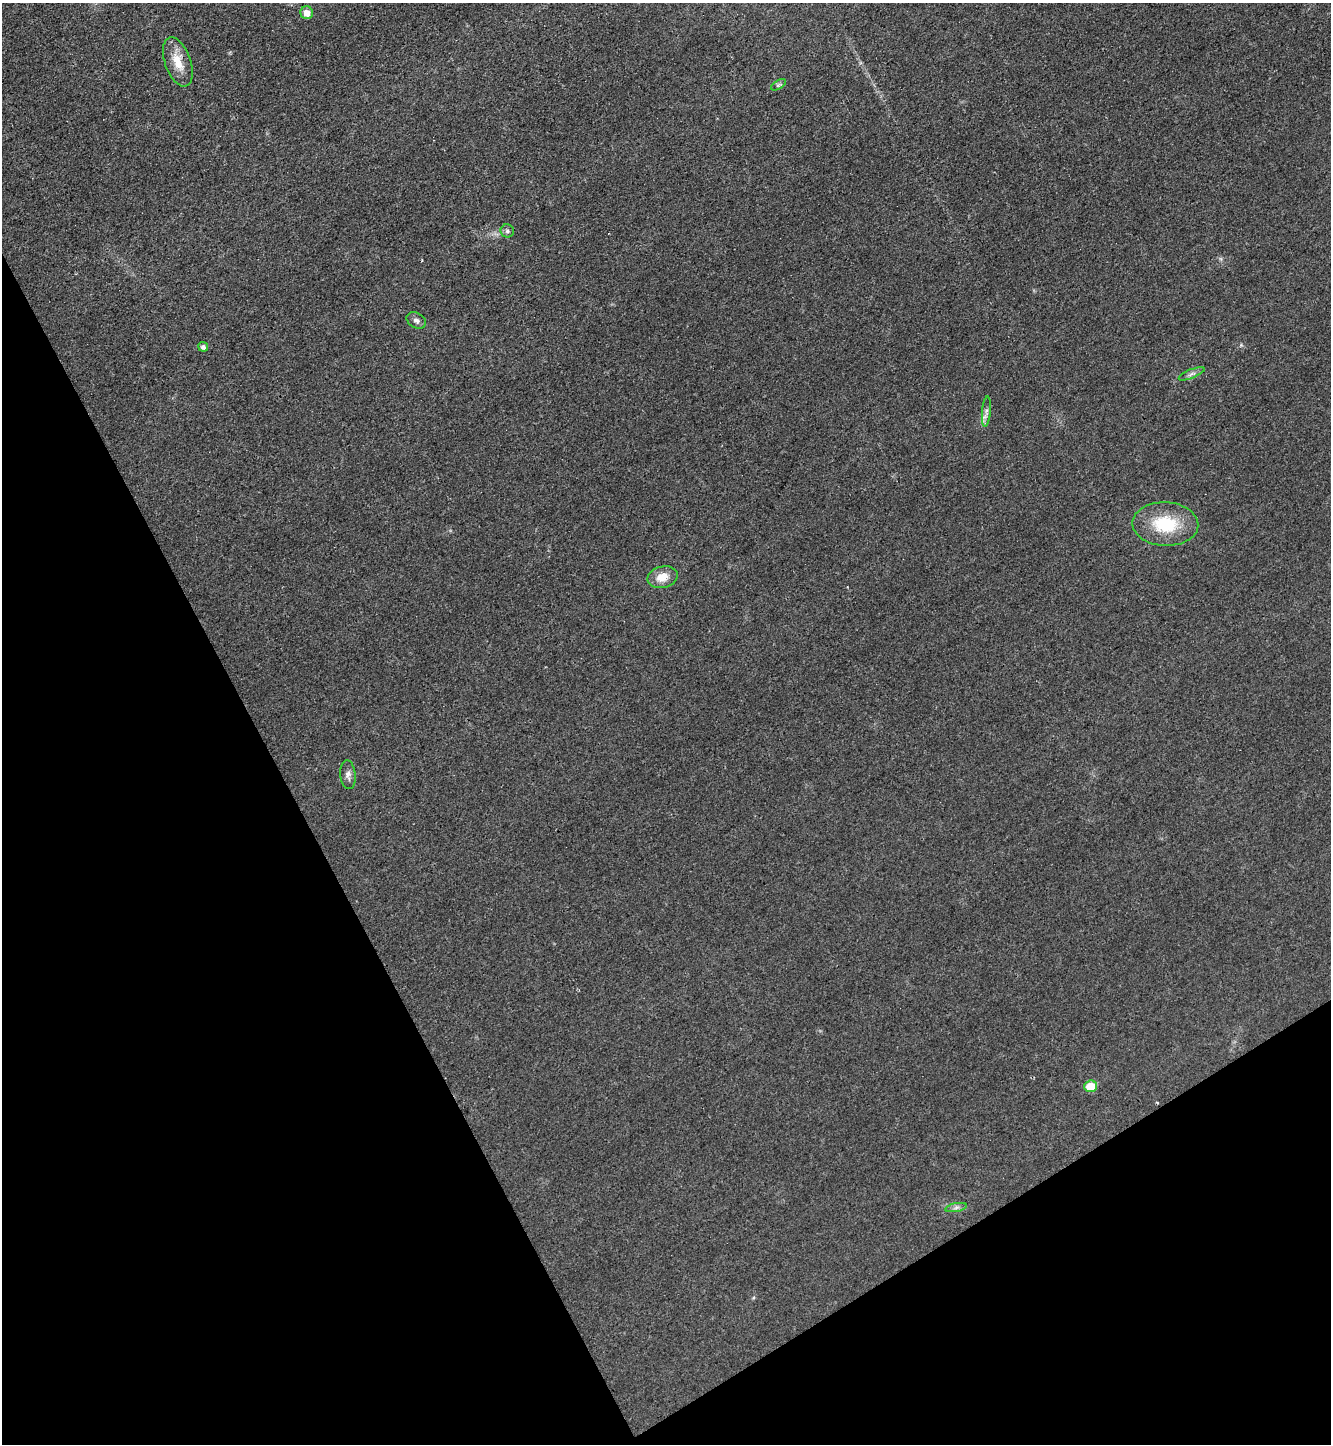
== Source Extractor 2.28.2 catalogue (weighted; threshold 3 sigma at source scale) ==
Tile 14 of 4 x 4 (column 2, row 4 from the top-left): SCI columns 1492-2820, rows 24-1465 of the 5789 x 5803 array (HDU 1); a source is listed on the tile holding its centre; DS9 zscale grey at full resolution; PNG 1333 x 1446 px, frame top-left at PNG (2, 3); each listed source drawn as its Kron ellipse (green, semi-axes under 4 px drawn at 4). Shown black and unused: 28% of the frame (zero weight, under 3 of 4 exposures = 1% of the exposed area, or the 3 px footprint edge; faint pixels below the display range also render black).
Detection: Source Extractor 2.28.2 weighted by HDU 2 'WHT'; one run over the whole footprint, this tile lists its part. Background 0.0342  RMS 0.0048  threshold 0.0215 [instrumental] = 3 sigma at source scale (4.5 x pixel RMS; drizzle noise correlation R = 1.50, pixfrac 1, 0.05/0.05 arcsec/px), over >= 5 px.
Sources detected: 14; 1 cosmic-ray / hot-pixel residue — neither listed nor drawn; the other 13 listed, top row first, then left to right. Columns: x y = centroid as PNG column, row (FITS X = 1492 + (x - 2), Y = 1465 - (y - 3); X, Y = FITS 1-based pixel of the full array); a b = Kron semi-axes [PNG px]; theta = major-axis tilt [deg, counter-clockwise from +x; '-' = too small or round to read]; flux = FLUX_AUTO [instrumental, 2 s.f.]
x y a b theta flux
307 13 6 6 - 4.6
178 62 26 13 -70 9.6
778 85 8 4 31 0.85
507 231 6 6 - 1.3
416 320 10 7 -31 1.9
203 347 5 4 - 1.7
1192 374 14 4 22 1.7
986 411 15 4 85 1.9
1165 524 33 22 -2 24
662 577 15 10 14 6.7
348 775 14 7 -84 2.5
1091 1086 6 5 - 12
956 1207 11 4 11 1.6